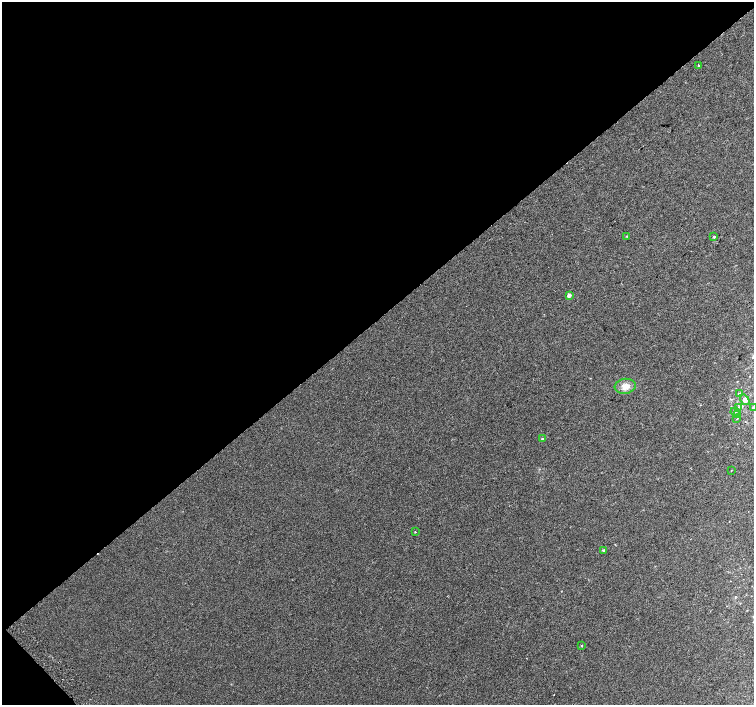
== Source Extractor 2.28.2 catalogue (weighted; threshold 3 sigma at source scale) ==
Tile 5 of 4 x 4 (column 1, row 2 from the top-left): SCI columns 39-1542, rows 3054-4459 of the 6087 x 6041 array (HDU 1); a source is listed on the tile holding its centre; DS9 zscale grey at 2 x 2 block average (1 PNG px = mean of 2 x 2 image px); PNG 756 x 707 px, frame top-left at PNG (2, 2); each listed source drawn as its Kron ellipse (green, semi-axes under 4 px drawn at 4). Shown black and unused: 46% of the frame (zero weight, under 2 of 3 exposures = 2% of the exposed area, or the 3 px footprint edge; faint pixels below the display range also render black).
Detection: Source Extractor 2.28.2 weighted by HDU 2 'WHT'; one run over the whole footprint, this tile lists its part. Background 0.0108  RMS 0.006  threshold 0.0271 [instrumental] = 3 sigma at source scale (4.5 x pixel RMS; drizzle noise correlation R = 1.50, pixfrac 1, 0.0396/0.0396 arcsec/px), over >= 5 px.
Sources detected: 19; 1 cosmic-ray / hot-pixel residue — neither listed nor drawn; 1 inside a brighter listed object's ellipse — not listed separately; the other 17 listed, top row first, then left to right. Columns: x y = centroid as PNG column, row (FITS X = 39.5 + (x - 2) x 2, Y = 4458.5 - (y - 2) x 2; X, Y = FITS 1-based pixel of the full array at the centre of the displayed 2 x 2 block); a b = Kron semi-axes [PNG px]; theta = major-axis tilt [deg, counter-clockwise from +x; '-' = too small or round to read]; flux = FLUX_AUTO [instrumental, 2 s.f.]
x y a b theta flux
698 65 2 2 - 5
627 236 3 2 - 0.73
714 237 3 2 - 1.8
569 295 2 2 - 9.7
625 386 10 7 7 11
739 394 3 2 - 3.2
745 400 5 4 - 5.4
738 407 3 2 - 1.1
753 408 3 3 - 2.4
735 412 4 3 - 2.4
737 415 4 3 - 1.8
737 419 3 2 - 0.6
543 439 4 3 - 1.5
731 471 2 2 - 0.49
415 532 2 2 - 0.96
603 550 4 3 - 1.4
581 646 2 2 - 0.91
Isophote crosses this tile's border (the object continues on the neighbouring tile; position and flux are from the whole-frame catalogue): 1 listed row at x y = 753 408
Diffuse or blended objects may show on this block-average render without a row.